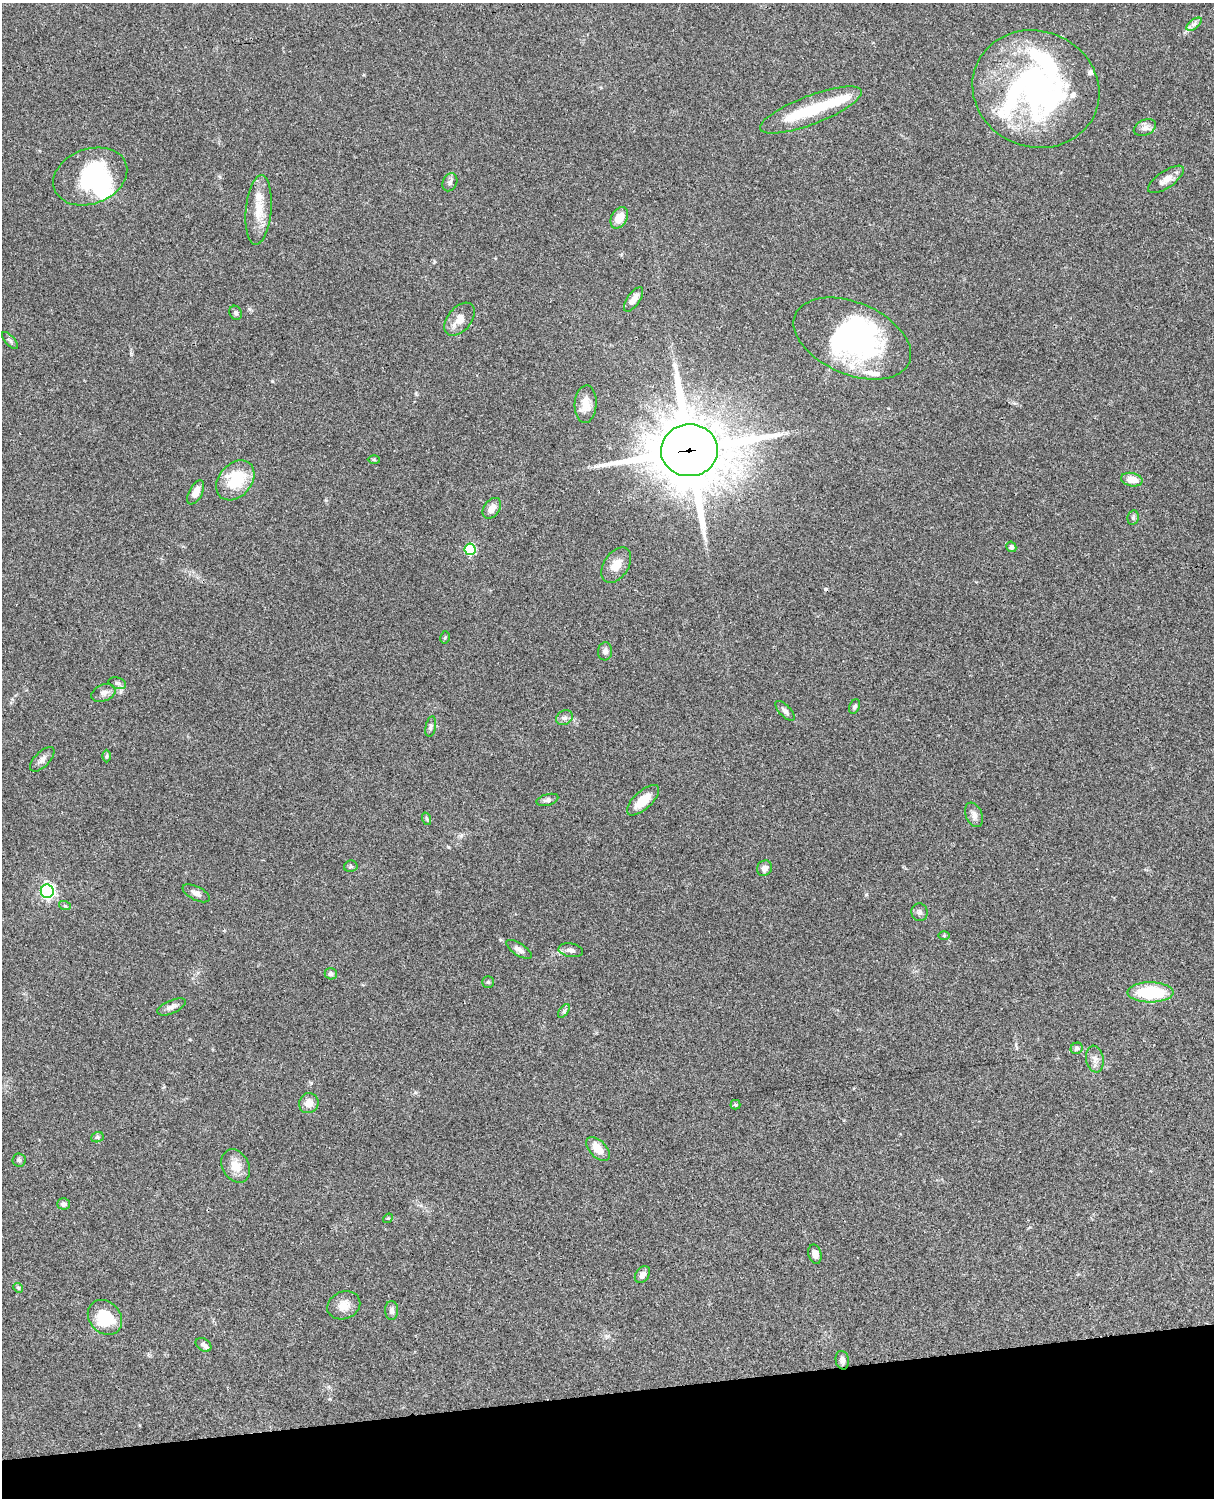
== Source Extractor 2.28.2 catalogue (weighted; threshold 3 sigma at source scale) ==
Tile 10 of 4 x 3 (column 2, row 3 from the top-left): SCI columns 1333-2544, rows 277-1772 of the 5088 x 4927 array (HDU 1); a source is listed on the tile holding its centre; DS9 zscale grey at full resolution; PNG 1216 x 1500 px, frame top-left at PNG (2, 3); each listed source drawn as its Kron ellipse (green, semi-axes under 4 px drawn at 4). Shown black and unused: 7% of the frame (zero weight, under 3 of 4 exposures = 6% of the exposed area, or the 3 px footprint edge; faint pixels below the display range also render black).
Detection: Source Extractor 2.28.2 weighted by HDU 2 'WHT'; one run over the whole footprint, this tile lists its part. Background 0.0752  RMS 0.0059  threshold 0.0265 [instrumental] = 3 sigma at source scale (4.5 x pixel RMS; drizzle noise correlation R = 1.50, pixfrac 1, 0.05/0.05 arcsec/px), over >= 5 px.
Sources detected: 85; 6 inside a brighter object's white glare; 1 cosmic-ray / hot-pixel residue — neither listed nor drawn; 7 inside a brighter listed object's ellipse — not listed separately; the other 71 listed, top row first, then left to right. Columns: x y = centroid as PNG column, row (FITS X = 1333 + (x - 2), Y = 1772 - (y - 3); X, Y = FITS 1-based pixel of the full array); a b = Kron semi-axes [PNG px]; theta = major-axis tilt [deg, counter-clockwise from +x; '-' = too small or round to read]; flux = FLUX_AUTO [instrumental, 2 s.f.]
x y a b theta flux
1194 24 9 4 37 1.9
1036 89 64 58 -22 180
811 110 54 14 21 27
1145 127 12 7 25 2.9
90 176 38 27 20 60
1166 179 21 8 34 5.3
450 182 9 7 64 1.7
259 210 35 12 85 13
619 218 11 8 62 7.5
633 299 14 6 55 4.1
236 313 7 6 - 1.3
460 319 19 11 51 7.3
852 338 62 36 -23 110
10 340 10 5 -48 1.4
586 404 19 11 86 7.7
689 450 28 26 3 4700
374 460 6 4 -2 0.68
235 480 22 16 49 25
1132 480 11 6 -12 6.4
196 492 13 6 62 5.6
492 508 11 7 55 4.8
1133 518 7 5 77 1.2
1011 547 5 5 - 1.3
470 549 6 5 - 38
616 565 19 12 57 7.6
445 637 6 4 77 0.72
605 651 9 7 88 2.4
117 683 9 5 -18 1.4
103 693 12 8 22 2.9
855 707 8 5 64 1.3
785 711 12 5 -46 2.1
564 718 9 7 29 2
431 727 10 5 79 1.4
107 756 6 4 89 0.79
42 759 15 7 45 3
547 800 11 5 14 1.9
643 800 20 9 43 10
974 815 13 8 -66 3.2
427 819 6 4 -71 0.83
351 866 7 5 10 1.1
764 868 8 7 - 2.8
47 891 7 6 - 120
196 893 15 6 -27 2.7
65 906 6 4 -19 0.75
919 912 9 8 - 2
944 936 6 4 0 0.67
519 949 14 6 -33 2.8
571 950 12 6 -10 2.6
331 974 6 5 - 1.7
488 982 6 6 - 1
1150 992 23 10 0 31
171 1007 15 6 24 2.8
564 1011 8 4 54 1
1077 1048 6 5 - 1.4
1095 1059 13 8 -80 3.4
309 1103 10 9 - 5.4
735 1105 5 5 - 0.96
97 1137 6 5 - 1
598 1149 14 8 -46 9.1
19 1160 6 6 - 1.1
236 1166 17 13 -62 7.5
63 1204 6 5 - 1.8
388 1218 5 4 - 0.64
815 1254 10 6 -75 2.9
642 1275 9 6 54 2.7
18 1288 5 4 - 0.73
344 1305 17 13 21 6.8
392 1310 9 6 -89 2.1
105 1317 19 15 -48 24
203 1345 8 6 -35 2
842 1360 9 6 -79 2.4
Overlapping masked pixels (flux is a lower limit): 2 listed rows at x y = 1036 89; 689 450
Unlisted compact peaks at least as high as the median listed source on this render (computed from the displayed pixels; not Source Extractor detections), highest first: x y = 272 381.